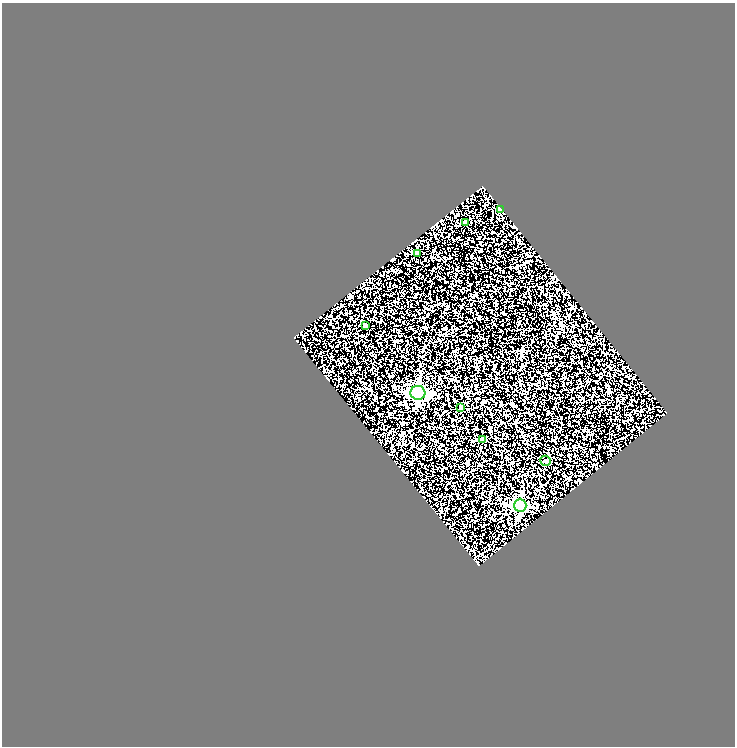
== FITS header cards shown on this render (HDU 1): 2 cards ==
NAXIS1  =                  733
NAXIS2  =                  744

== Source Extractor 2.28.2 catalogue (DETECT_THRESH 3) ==
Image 733 x 744 px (HDU 1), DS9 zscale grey, 1 PNG px = 1 image px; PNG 737 x 748 px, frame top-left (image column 1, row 744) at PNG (2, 3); each listed source drawn as its Kron ellipse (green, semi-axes under 4 px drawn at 4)
Background 0.482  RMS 0.26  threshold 0.783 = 3 sigma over >= 5 px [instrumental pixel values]
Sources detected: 9; all 9 listed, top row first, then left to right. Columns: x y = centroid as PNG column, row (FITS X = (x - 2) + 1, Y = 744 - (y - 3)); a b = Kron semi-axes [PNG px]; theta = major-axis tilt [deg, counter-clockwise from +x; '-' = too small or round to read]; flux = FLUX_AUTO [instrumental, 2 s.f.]
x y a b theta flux
500 209 4 3 - 81
465 223 3 3 - 27
418 253 4 4 - 73
365 325 4 3 - 37
418 393 7 7 - 5200
461 407 4 3 - 46
482 440 4 4 - 87
545 461 5 5 - 40
520 505 6 6 - 3000